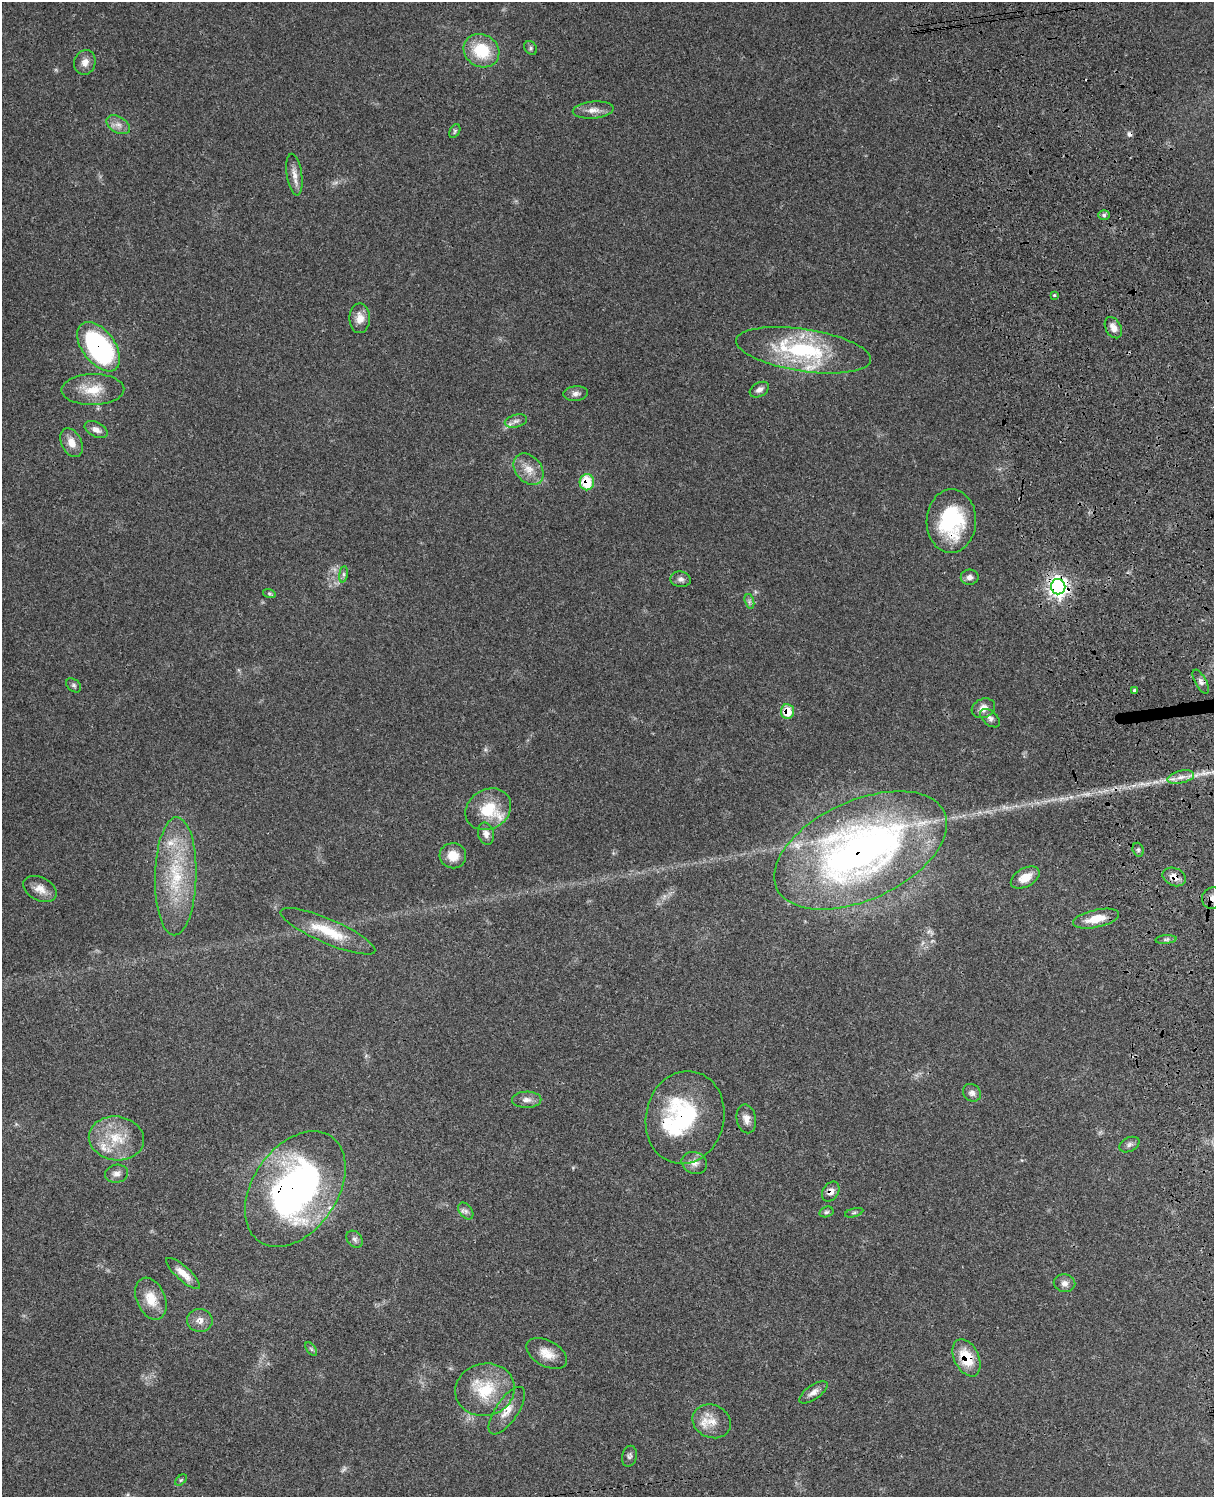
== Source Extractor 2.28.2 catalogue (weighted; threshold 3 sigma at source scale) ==
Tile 6 of 4 x 3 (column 2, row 2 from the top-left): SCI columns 1334-2545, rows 1773-3267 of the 5088 x 4924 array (HDU 1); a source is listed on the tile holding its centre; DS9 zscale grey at full resolution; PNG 1216 x 1499 px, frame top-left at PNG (2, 2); each listed source drawn as its Kron ellipse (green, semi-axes under 4 px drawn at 4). Shown black and unused: <1% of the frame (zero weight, under 3 of 4 exposures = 6% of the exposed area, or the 3 px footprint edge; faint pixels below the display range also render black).
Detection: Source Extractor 2.28.2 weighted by HDU 2 'WHT'; one run over the whole footprint, this tile lists its part. Background 0.109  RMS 0.0066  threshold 0.0298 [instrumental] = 3 sigma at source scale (4.5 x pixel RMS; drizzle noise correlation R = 1.50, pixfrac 1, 0.05/0.05 arcsec/px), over >= 5 px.
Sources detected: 83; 2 too faint to see at this stretch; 2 cosmic-ray / hot-pixel residue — neither listed nor drawn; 4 inside a brighter listed object's ellipse — not listed separately; the other 75 listed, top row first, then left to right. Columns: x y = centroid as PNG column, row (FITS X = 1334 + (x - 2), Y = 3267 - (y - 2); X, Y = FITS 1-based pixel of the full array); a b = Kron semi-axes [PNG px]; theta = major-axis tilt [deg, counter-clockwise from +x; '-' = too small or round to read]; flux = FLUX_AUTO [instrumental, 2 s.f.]
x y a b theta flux
531 48 7 5 -51 1.4
481 51 18 16 -29 26
85 62 12 10 75 4.5
593 110 20 8 5 5.6
118 125 13 8 -30 4.3
455 131 7 5 61 1.2
294 175 21 7 -81 5.5
1104 215 6 5 - 1.4
1054 295 4 4 - 0.75
360 318 15 10 90 6.2
1113 328 11 7 -61 4.2
99 347 28 16 -53 120
803 350 68 21 -9 68
93 390 31 15 1 15
759 390 10 7 30 2.7
576 394 12 7 5 2.9
516 421 11 6 15 2.8
96 430 12 7 -26 4.2
71 443 15 10 -63 6.9
528 469 17 13 -49 8.4
587 482 8 7 - 23
951 521 32 24 88 54
343 574 8 4 82 1.4
970 577 9 7 1 3
681 579 10 8 -9 2.7
1058 587 7 7 - 370
269 593 6 4 -17 0.93
749 601 7 4 -73 1.5
1201 682 13 5 -61 2.6
74 685 8 6 -40 1.6
1134 690 3 3 - 2.6
983 708 12 9 25 5.4
788 711 7 6 - 14
990 718 11 7 -41 2.7
1181 777 14 6 13 4.3
488 809 24 19 31 24
486 834 11 8 -80 3.6
861 850 92 49 25 340
1138 850 7 5 -70 1.4
453 856 13 12 - 8.8
176 876 59 21 89 46
1174 877 12 8 -22 6
1025 878 15 9 29 9.5
40 889 18 11 -25 6.6
1213 898 11 10 - 4.4
1096 919 23 8 13 13
328 931 51 12 -23 22
1166 939 10 4 5 1.5
972 1093 9 8 - 2.8
527 1100 14 8 1 4.1
685 1117 47 39 77 73
746 1119 14 9 -78 5
116 1138 27 22 -7 22
1129 1145 10 7 27 2.2
694 1163 13 11 -21 5
116 1174 11 9 11 3.6
295 1189 64 42 56 240
831 1192 10 8 56 4.2
466 1211 9 6 -52 2.2
826 1212 7 5 16 1.4
854 1213 9 3 15 1
355 1239 9 7 -50 2.3
183 1273 22 7 -42 7.3
1064 1283 11 9 -11 3.6
151 1299 22 14 -67 14
200 1320 13 11 -1 5.2
311 1349 8 4 -53 1.2
547 1353 22 13 -29 9.4
967 1358 20 12 -64 20
485 1390 30 26 14 30
813 1392 16 7 35 3.9
507 1411 28 11 56 9.2
712 1421 20 16 -23 11
629 1456 10 7 76 2
181 1480 7 4 44 0.98
Overlapping masked pixels (flux is a lower limit): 12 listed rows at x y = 99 347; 587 482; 951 521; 1058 587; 788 711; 861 850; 1174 877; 1213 898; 685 1117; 295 1189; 831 1192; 967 1358
Isophote crosses this tile's border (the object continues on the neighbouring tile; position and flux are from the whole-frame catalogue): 1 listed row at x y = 1213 898